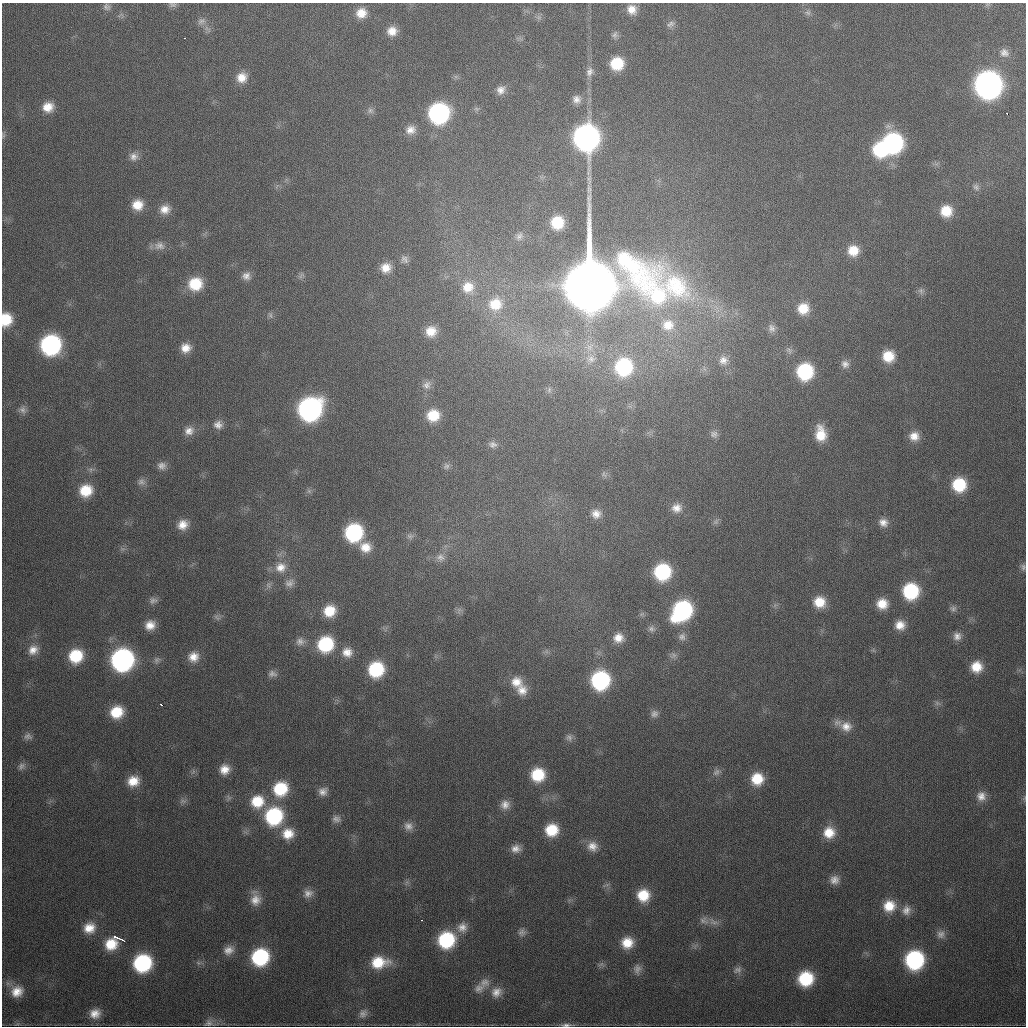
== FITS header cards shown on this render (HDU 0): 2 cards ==
NAXIS1  =                 1024
NAXIS2  =                 1024

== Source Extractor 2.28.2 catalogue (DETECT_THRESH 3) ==
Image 1024 x 1024 px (HDU 0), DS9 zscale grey, 1 PNG px = 1 image px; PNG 1028 x 1028 px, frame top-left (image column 1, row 1024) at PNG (2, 3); no overlay
Background 459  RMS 17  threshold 50.2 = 3 sigma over >= 5 px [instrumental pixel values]
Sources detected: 190; all 190 listed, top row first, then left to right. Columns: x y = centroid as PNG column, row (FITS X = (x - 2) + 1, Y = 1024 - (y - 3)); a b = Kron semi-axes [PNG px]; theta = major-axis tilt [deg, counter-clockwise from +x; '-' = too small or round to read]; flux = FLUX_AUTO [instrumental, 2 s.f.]
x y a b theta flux
172 5 11 6 -5 3.8e+03
107 7 10 8 -46 4.3e+03
632 9 12 11 - 1.3e+04
361 13 12 11 - 1.6e+04
808 13 8 8 - 3.9e+03
539 17 8 6 -45 3.6e+03
201 21 13 8 22 5.9e+03
671 24 12 7 29 4.4e+03
392 31 11 11 - 1.3e+04
615 35 10 8 62 4.1e+03
184 38 3 2 - 2.4e+03
1004 52 11 9 -23 6.6e+03
617 64 12 11 - 3.9e+04
589 72 13 9 74 7.1e+03
242 77 13 12 - 1.5e+04
988 85 15 15 - 8.6e+05
501 90 11 10 - 8.4e+03
576 99 11 11 - 7.8e+03
48 107 13 11 15 1.7e+04
370 110 8 8 - 3.9e+03
439 113 14 13 - 2.5e+05
1007 114 3 2 - 4.0e+03
410 130 13 11 18 1.0e+04
3 135 10 3 -86 2.3e+03
586 138 16 15 - 6.3e+05
893 143 14 14 - 2.3e+05
880 149 14 13 - 7.7e+04
134 156 11 11 - 7.9e+03
589 180 14 6 -88 6.8e+03
976 187 9 8 - 4.4e+03
137 205 11 11 - 1.9e+04
165 209 13 11 13 1.2e+04
946 211 12 12 - 2.7e+04
557 223 12 11 - 3.9e+04
519 236 12 9 58 6.0e+03
159 246 16 11 -8 8.7e+03
853 250 12 12 - 2.2e+04
404 259 12 8 -50 5.3e+03
386 268 12 11 - 1.5e+04
301 275 10 6 50 3.8e+03
246 276 11 10 - 7.9e+03
649 279 139 59 -37 4.8e+05
195 284 14 13 - 4.0e+04
590 286 22 19 88 9.2e+06
468 287 16 15 - 2.1e+04
921 291 9 8 - 3.9e+03
495 304 18 17 - 3.2e+04
803 308 13 13 - 2.4e+04
270 315 9 5 -61 3.1e+03
6 319 12 10 82 3.3e+04
668 325 20 19 - 3.3e+04
772 328 12 10 -66 6.4e+03
431 331 12 11 - 1.7e+04
50 345 14 13 - 2.2e+05
186 348 12 11 - 1.4e+04
789 350 10 7 -44 4.2e+03
888 356 11 11 - 2.6e+04
591 359 10 10 - 7.0e+03
723 360 13 12 - 1.1e+04
845 364 11 10 - 6.8e+03
623 367 16 15 - 1.1e+05
805 371 13 13 - 9.7e+04
427 385 13 11 37 7.5e+03
549 390 7 5 80 2.5e+03
310 409 16 14 40 4.1e+05
23 410 11 9 -42 5.7e+03
433 415 14 12 22 3.1e+04
218 425 12 11 - 8.5e+03
189 431 14 12 21 1.1e+04
714 434 9 9 - 4.9e+03
821 434 17 11 -84 2.7e+04
914 436 12 11 - 1.4e+04
493 444 12 9 -6 6.2e+03
162 466 11 10 - 7.2e+03
446 466 9 9 - 4.1e+03
604 474 10 6 -63 3.7e+03
141 482 11 9 -11 5.6e+03
959 485 12 12 - 5.3e+04
86 491 14 13 - 3.3e+04
309 491 7 5 -46 2.2e+03
677 508 13 12 - 1.2e+04
596 514 13 12 - 1.1e+04
716 522 9 6 49 3.2e+03
883 522 12 10 -14 9.6e+03
183 525 13 11 34 1.5e+04
354 532 13 13 - 1.4e+05
410 536 12 8 -5 5.8e+03
365 547 15 13 -21 2.0e+04
440 557 13 13 - 1.2e+04
281 567 16 15 - 1.9e+04
1023 567 9 6 -85 3.4e+03
662 572 13 13 - 1.0e+05
289 583 13 11 16 8.6e+03
268 585 10 7 -83 4.5e+03
911 591 13 13 - 9.3e+04
153 600 12 9 21 5.6e+03
819 602 13 12 - 2.4e+04
882 604 12 11 - 2.1e+04
953 609 10 7 -4 3.9e+03
459 610 10 6 72 4.1e+03
329 611 13 12 - 2.9e+04
682 611 17 13 48 2.0e+05
217 617 11 6 -37 3.8e+03
150 625 12 11 - 1.4e+04
900 625 11 11 - 1.4e+04
651 629 10 9 - 4.9e+03
957 636 11 10 - 7.7e+03
682 637 11 10 - 6.5e+03
618 638 12 11 - 1.3e+04
300 641 12 11 - 7.9e+03
325 644 14 13 - 8.2e+04
33 650 14 12 36 1.2e+04
873 650 7 4 -56 1.8e+03
347 652 14 13 - 1.4e+04
673 655 9 8 - 5.0e+03
76 656 13 13 - 4.7e+04
193 657 13 12 - 1.5e+04
122 660 15 14 - 3.5e+05
157 660 10 8 66 4.5e+03
976 667 12 12 - 2.3e+04
376 669 13 12 - 7.7e+04
272 674 12 9 -6 6.0e+03
600 680 13 13 - 1.6e+05
516 682 16 14 -27 1.8e+04
522 690 13 13 - 1.3e+04
937 703 7 6 - 3.2e+03
161 704 3 2 - 2.0e+03
117 712 13 12 - 3.4e+04
654 714 10 10 - 5.9e+03
846 726 17 14 -12 1.7e+04
28 736 12 9 -8 5.3e+03
569 737 11 9 -76 5.3e+03
21 766 12 9 44 5.5e+03
225 769 11 11 - 1.4e+04
193 771 7 4 -73 2.3e+03
716 772 12 8 39 5.1e+03
538 775 14 13 - 4.5e+04
757 779 13 12 - 3.1e+04
133 781 13 11 16 2.0e+04
280 789 15 14 - 5.3e+04
323 791 11 10 - 7.6e+03
981 796 13 13 - 1.2e+04
1024 798 6 4 71 1.7e+03
183 801 10 6 2 4.0e+03
257 801 16 15 - 3.4e+04
505 805 12 11 - 9.8e+03
274 816 15 14 - 1.2e+05
336 819 11 8 -14 5.4e+03
408 826 12 10 -26 8.1e+03
552 830 13 12 - 3.6e+04
829 832 14 13 - 2.3e+04
288 834 14 13 - 2.1e+04
592 846 14 13 - 1.3e+04
516 849 13 10 7 9.6e+03
834 880 13 12 - 9.8e+03
407 882 7 4 71 2.6e+03
607 885 7 4 19 2.4e+03
308 893 12 11 - 8.6e+03
643 895 13 13 - 3.2e+04
255 899 18 12 -86 1.5e+04
889 906 15 14 - 2.5e+04
906 910 13 11 82 9.5e+03
421 920 3 2 - 1.6e+03
704 921 14 10 -21 7.7e+03
714 922 16 9 -20 8.6e+03
462 927 14 13 - 1.2e+04
89 928 14 13 - 1.8e+04
522 932 11 9 38 5.3e+03
941 934 11 11 - 7.0e+03
119 938 16 3 -23 7.9e+03
446 940 15 14 - 9.5e+04
627 943 12 12 - 2.2e+04
111 944 14 12 23 2.7e+04
228 950 14 11 26 1.1e+04
260 957 14 13 - 1.1e+05
914 960 14 13 - 1.6e+05
379 962 20 13 4 3.7e+04
142 963 14 13 - 1.2e+05
198 963 8 6 -21 3.2e+03
637 969 13 10 88 6.6e+03
737 970 12 9 23 5.8e+03
806 979 14 13 - 6.2e+04
485 982 15 13 29 1.1e+04
479 988 14 11 27 9.1e+03
17 991 15 13 26 1.8e+04
496 992 15 14 - 1.3e+04
95 1013 14 12 19 1.4e+04
363 1013 14 10 53 7.7e+03
209 1023 12 10 4 6.6e+03
566 1025 15 5 1 4.9e+03
At the frame edge (FLAGS 8, measured only in part): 4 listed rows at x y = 172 5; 6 319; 1024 798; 566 1025